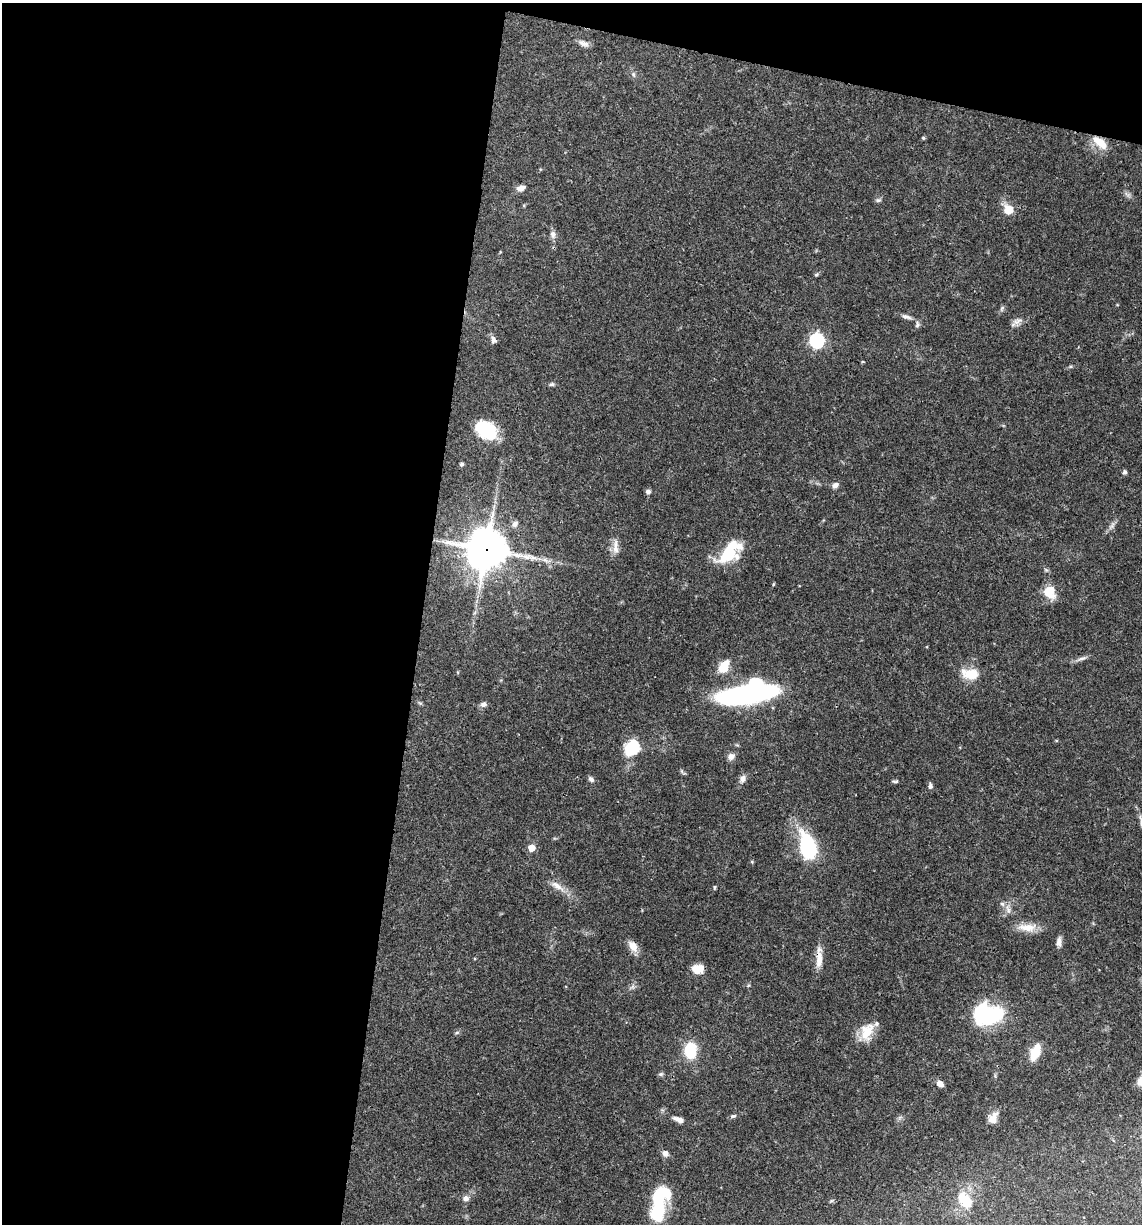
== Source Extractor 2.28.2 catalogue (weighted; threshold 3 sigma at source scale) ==
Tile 1 of 4 x 4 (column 1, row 1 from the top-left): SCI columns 238-1377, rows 3667-4888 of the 4913 x 4894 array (HDU 1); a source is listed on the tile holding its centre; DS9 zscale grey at full resolution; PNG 1144 x 1226 px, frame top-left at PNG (2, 3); no overlay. Shown black and unused: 40% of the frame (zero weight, under 3 of 4 exposures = <1% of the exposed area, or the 3 px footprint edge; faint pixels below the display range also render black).
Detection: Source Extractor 2.28.2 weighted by HDU 2 'WHT'; one run over the whole footprint, this tile lists its part. Background 0.048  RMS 0.0028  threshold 0.0127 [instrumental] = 3 sigma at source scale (4.5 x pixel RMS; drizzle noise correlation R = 1.50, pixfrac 1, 0.05/0.05 arcsec/px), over >= 5 px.
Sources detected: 71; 5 inside a brighter object's white glare — not listed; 3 inside a brighter listed object's ellipse — not listed separately; the other 63 listed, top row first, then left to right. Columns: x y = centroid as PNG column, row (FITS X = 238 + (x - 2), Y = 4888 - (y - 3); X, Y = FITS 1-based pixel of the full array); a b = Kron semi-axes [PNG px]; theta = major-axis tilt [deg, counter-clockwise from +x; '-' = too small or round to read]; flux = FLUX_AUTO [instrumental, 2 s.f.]
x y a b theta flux
584 43 15 6 -22 1.3
634 75 6 4 -71 0.44
923 138 4 4 - 0.41
1100 142 21 9 -38 4.7
521 188 12 6 14 1.4
878 200 8 5 1 0.57
1008 209 8 8 - 4.7
553 234 10 8 -77 1.1
816 274 6 4 30 0.39
1002 308 6 5 - 0.5
906 317 14 6 -16 1.1
917 324 10 5 82 0.64
1013 324 7 4 2 0.62
493 340 10 7 -73 1
817 340 6 6 - 53
552 384 7 5 14 0.52
486 430 23 16 -34 13
461 464 4 4 - 0.59
1125 472 5 5 - 0.61
835 485 7 6 - 1.3
648 492 6 5 - 0.8
515 524 10 7 51 1
1112 526 11 4 61 0.87
486 549 14 14 - 640
616 549 12 8 -68 1.9
729 552 33 15 55 10
773 584 5 3 - 0.23
1050 592 13 11 -68 6
1082 658 13 4 13 1
724 667 11 8 62 5.8
970 674 21 12 -9 5.5
748 693 47 15 10 91
483 704 8 7 - 1.1
632 745 13 11 -27 9
731 756 9 8 - 1.2
591 779 7 5 -45 0.86
743 779 10 7 75 1.3
895 781 9 3 -4 0.45
930 786 7 5 -87 0.76
808 847 21 12 -75 29
531 848 5 5 - 4.9
557 886 22 7 -35 2.6
714 887 7 3 82 0.31
1008 910 14 5 -71 1.2
1027 927 26 10 -2 4
1059 942 12 6 87 1.4
633 946 14 9 -59 2.8
819 959 24 9 88 3.2
698 969 13 10 2 3.6
991 1016 26 13 26 22
457 1032 6 4 20 0.38
867 1032 23 14 67 5.9
690 1050 14 10 -90 10
1035 1052 12 7 68 8.4
661 1074 7 5 2 0.5
940 1084 8 6 -31 1.5
733 1116 7 5 14 0.51
993 1118 15 10 61 2.5
679 1119 12 5 -19 1.7
665 1153 8 6 -29 1.3
466 1198 7 7 - 1.2
965 1200 19 11 -55 6.9
658 1207 33 14 -82 13
Overlapping masked pixels (flux is a lower limit): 3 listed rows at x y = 1100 142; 486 549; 819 959